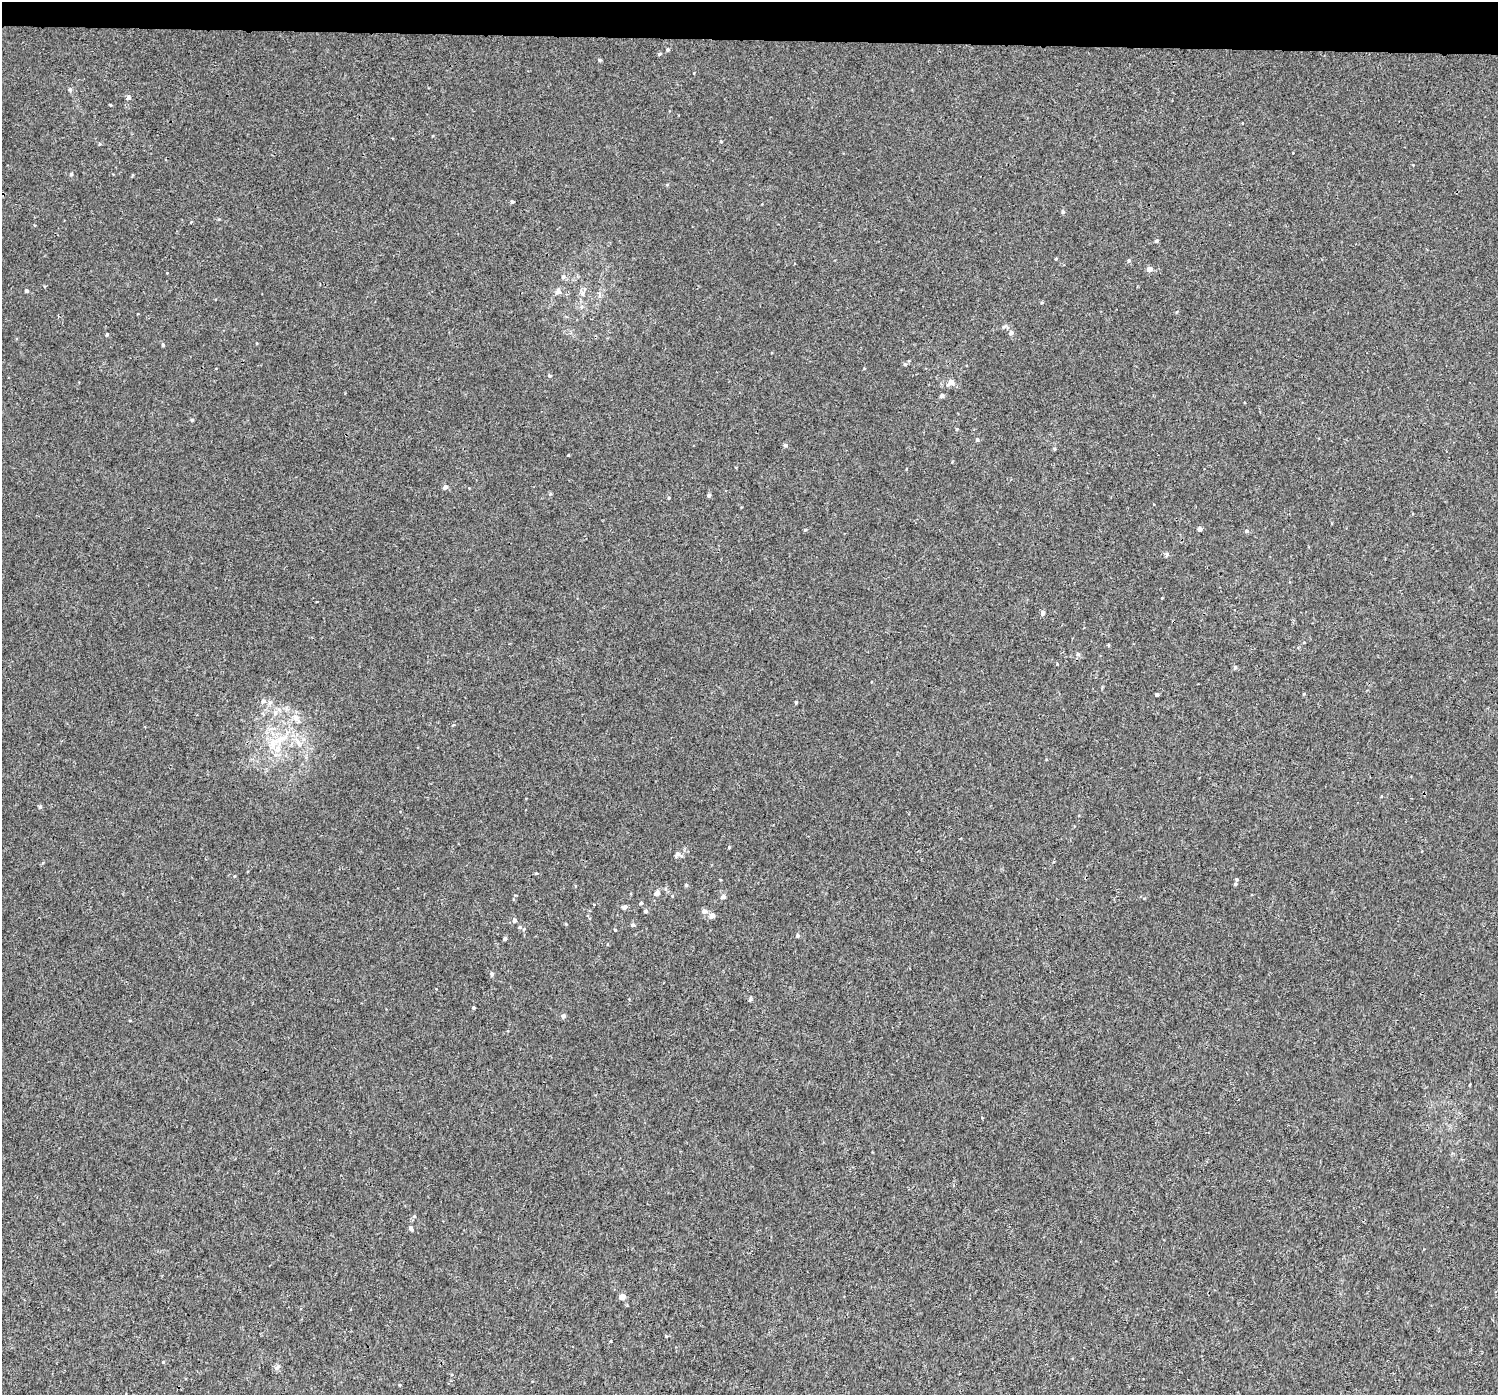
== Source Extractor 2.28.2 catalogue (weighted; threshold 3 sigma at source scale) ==
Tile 2 of 3 x 3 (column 2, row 1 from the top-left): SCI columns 1500-2995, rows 3060-4452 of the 4512 x 4831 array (HDU 1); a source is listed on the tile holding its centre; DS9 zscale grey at full resolution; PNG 1500 x 1397 px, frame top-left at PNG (2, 2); no overlay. Shown black and unused: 3% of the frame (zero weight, under 3 of 4 exposures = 4% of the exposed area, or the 3 px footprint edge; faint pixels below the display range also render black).
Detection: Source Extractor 2.28.2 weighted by HDU 2 'WHT'; one run over the whole footprint, this tile lists its part. Background 0.00177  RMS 0.0024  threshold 0.0106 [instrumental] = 3 sigma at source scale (4.5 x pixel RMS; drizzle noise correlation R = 1.50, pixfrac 1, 0.0396/0.0396 arcsec/px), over >= 5 px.
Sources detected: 81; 1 inside a brighter listed object's ellipse — not listed separately; the other 80 listed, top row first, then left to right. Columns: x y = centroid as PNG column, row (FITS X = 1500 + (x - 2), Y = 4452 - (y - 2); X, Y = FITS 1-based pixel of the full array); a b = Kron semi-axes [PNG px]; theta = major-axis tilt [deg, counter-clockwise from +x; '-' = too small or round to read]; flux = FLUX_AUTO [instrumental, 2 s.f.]
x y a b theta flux
668 50 4 4 - 0.37
660 54 5 3 - 0.26
600 60 4 3 - 0.36
70 90 6 4 -44 0.34
129 97 5 5 - 0.73
111 105 4 3 - 0.18
721 141 4 3 - 0.23
71 174 4 4 - 0.3
667 185 5 3 - 0.21
512 202 4 3 - 0.41
1063 212 5 4 - 0.41
1156 241 4 4 - 0.35
1056 259 3 3 - 0.19
1129 260 5 4 - 0.28
1149 269 5 4 - 1.5
563 277 6 6 - 0.55
27 291 4 4 - 0.37
558 291 10 8 62 0.83
582 292 9 6 -52 0.79
581 307 6 4 46 0.4
1011 333 5 5 - 0.78
107 334 4 4 - 0.22
163 345 4 4 - 0.33
905 364 5 5 - 0.34
549 376 5 4 - 0.35
951 382 7 5 38 2
942 395 5 4 - 0.63
192 420 5 4 - 0.28
957 429 4 4 - 0.23
977 440 5 4 - 0.41
785 445 5 4 - 0.42
568 455 3 3 - 0.16
445 487 5 5 - 0.68
709 495 4 4 - 0.53
669 498 3 3 - 0.24
1200 529 4 4 - 0.77
805 530 4 4 - 0.27
1247 531 6 5 - 0.45
1167 554 6 6 - 0.52
1043 613 5 5 - 0.79
1078 654 5 5 - 0.42
1235 667 6 4 75 0.38
1157 695 3 3 - 0.49
263 701 7 6 - 0.71
796 702 4 3 - 0.33
270 703 7 5 43 0.58
296 718 15 8 -52 1.9
280 739 25 9 27 4.6
298 742 13 7 -64 1.6
40 807 5 4 - 0.37
729 847 4 3 - 0.19
677 854 8 6 72 0.82
536 873 5 3 - 0.19
234 876 4 3 - 0.2
1237 880 4 4 - 0.3
1235 884 4 4 - 0.27
686 885 4 4 - 0.36
657 893 5 5 - 1.2
723 897 5 5 - 0.67
641 903 4 4 - 0.33
625 907 6 5 - 0.68
646 911 5 4 - 0.49
704 911 6 5 - 1.1
712 916 5 5 - 1.5
514 920 5 5 - 0.76
566 924 4 3 - 0.19
633 925 5 4 - 0.53
520 927 4 4 - 0.26
615 930 4 3 - 0.24
797 935 4 4 - 0.47
505 939 4 3 - 0.58
492 974 5 5 - 0.43
473 1008 3 3 - 0.31
563 1016 5 5 - 0.71
414 1216 5 5 - 0.29
411 1228 5 4 - 0.67
622 1297 5 4 - 2.4
666 1336 4 4 - 0.24
163 1362 4 4 - 0.17
277 1367 9 6 45 0.74